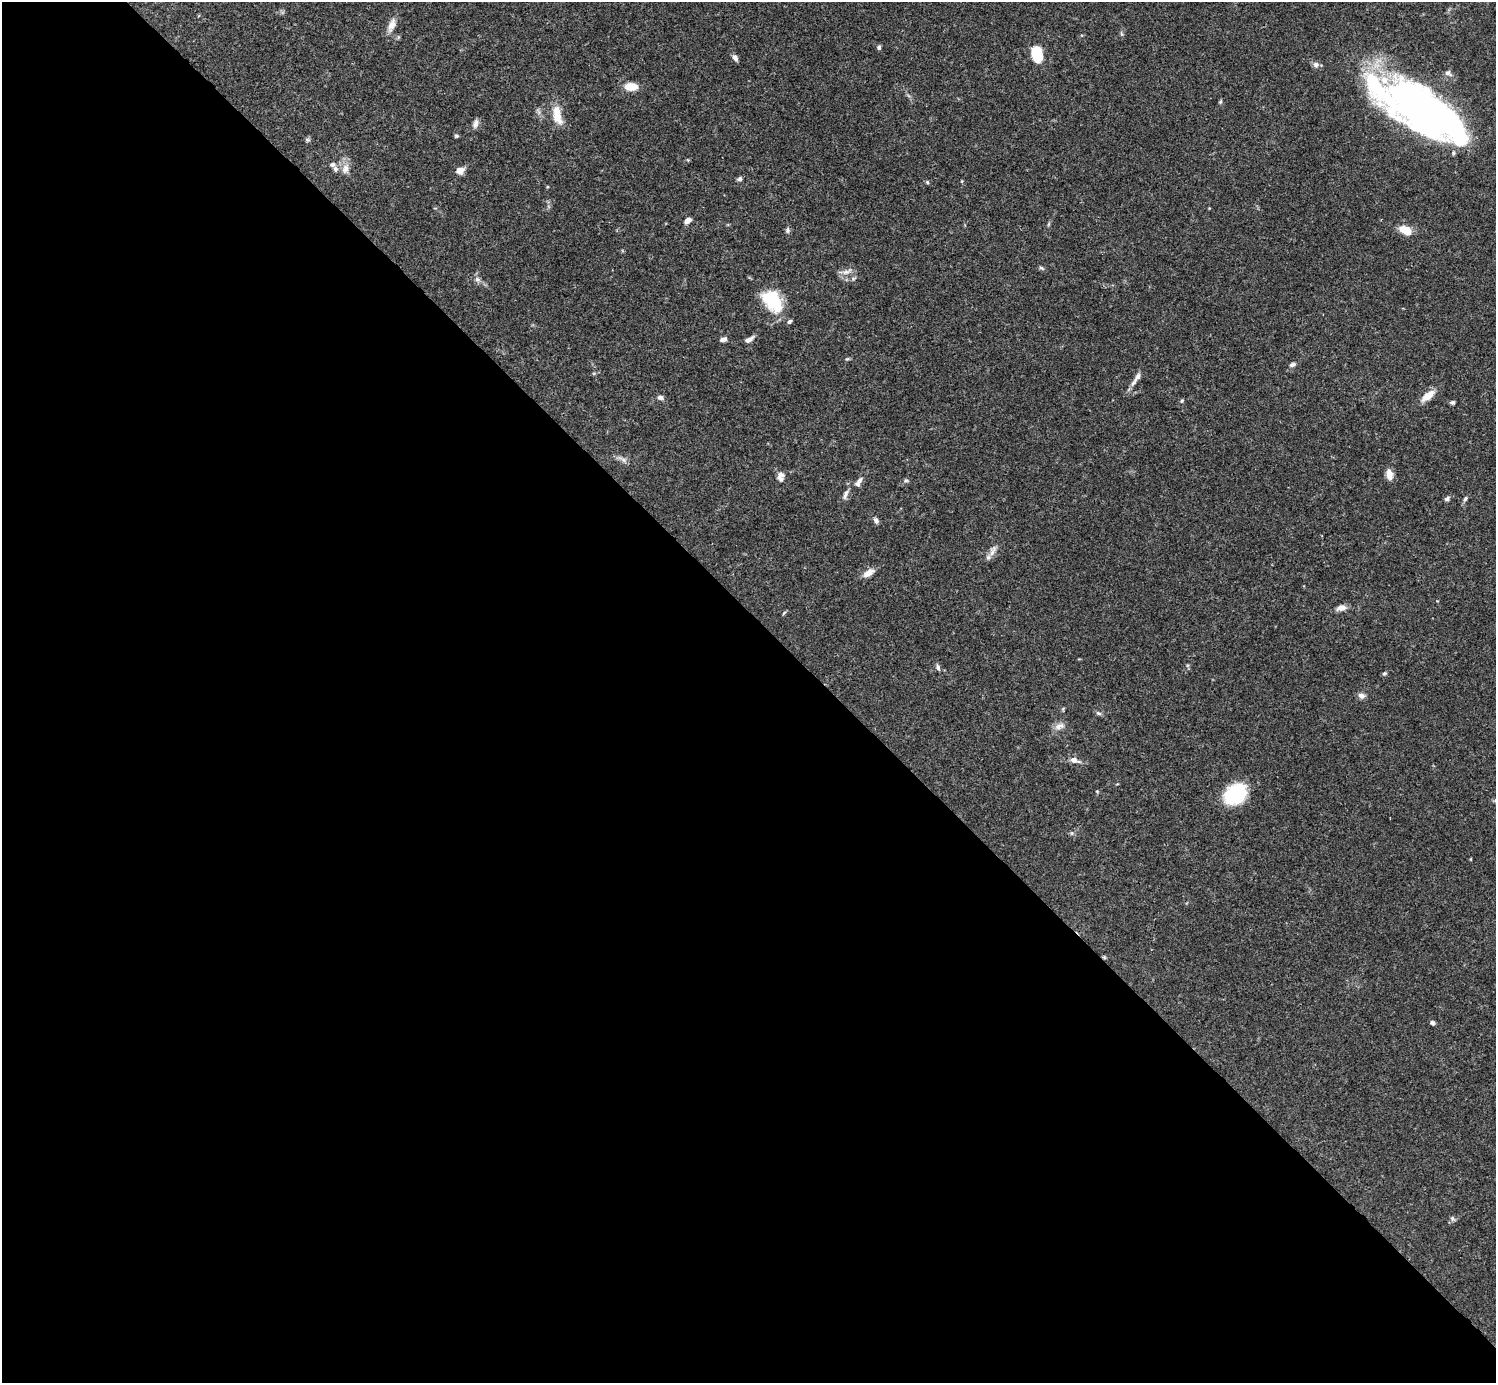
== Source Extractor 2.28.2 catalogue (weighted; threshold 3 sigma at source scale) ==
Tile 9 of 4 x 4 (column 1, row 3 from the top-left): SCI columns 2-1495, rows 1539-2919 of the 5982 x 5981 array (HDU 1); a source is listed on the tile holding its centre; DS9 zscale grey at full resolution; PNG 1498 x 1385 px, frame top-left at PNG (2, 2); no overlay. Shown black and unused: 55% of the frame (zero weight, under 3 of 4 exposures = <1% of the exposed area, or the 3 px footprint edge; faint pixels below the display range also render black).
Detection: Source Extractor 2.28.2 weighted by HDU 2 'WHT'; one run over the whole footprint, this tile lists its part. Background 0.0696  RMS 0.0032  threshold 0.0143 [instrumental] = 3 sigma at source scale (4.5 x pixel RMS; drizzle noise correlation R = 1.50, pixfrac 1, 0.05/0.05 arcsec/px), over >= 5 px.
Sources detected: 71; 4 inside a brighter object's white glare — not listed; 7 inside a brighter listed object's ellipse — not listed separately; the other 60 listed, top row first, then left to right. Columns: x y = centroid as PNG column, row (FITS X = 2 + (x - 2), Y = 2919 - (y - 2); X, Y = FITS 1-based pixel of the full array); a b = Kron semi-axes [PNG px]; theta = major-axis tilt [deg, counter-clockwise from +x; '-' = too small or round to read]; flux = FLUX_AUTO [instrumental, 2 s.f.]
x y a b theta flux
392 25 19 9 68 2.9
1121 33 6 4 -71 0.45
398 37 6 4 -72 0.38
879 47 5 5 - 0.67
1037 54 16 10 -77 10
735 58 8 5 -60 1.3
1448 73 11 7 -39 1.2
631 87 10 6 -3 7.3
1377 88 150 34 -41 67
1220 102 6 4 58 0.44
1422 108 76 19 -47 79
557 115 26 11 -78 5.4
476 123 12 7 69 1.4
456 136 6 4 -1 0.46
308 140 6 5 - 0.56
335 169 8 6 -75 1
345 169 15 9 76 2.5
460 171 9 8 - 2.4
739 179 6 5 - 0.77
962 181 5 3 - 0.27
927 182 5 4 - 0.45
687 220 6 5 - 2.2
788 230 9 6 -84 0.77
1405 230 13 8 -24 5
1042 268 8 3 -45 0.45
846 272 16 6 19 1.8
477 279 8 7 - 1.1
772 301 28 18 -50 15
723 339 7 5 20 1.3
749 339 12 5 32 1.4
847 359 6 4 18 0.41
1292 364 9 6 19 0.87
1133 382 12 6 54 1.6
1428 396 19 9 37 3.7
660 397 7 5 -26 1.2
1182 401 6 4 68 0.42
1452 402 5 4 - 0.65
623 459 16 5 -28 1.4
780 475 11 8 30 1.5
1389 475 14 8 -79 2.3
859 480 10 6 46 1.2
906 480 6 4 1 0.49
845 494 16 5 68 1.5
1465 498 7 5 51 0.62
1447 499 7 5 37 0.77
876 520 8 6 -58 1
993 551 18 6 63 2
869 573 16 8 31 2.4
1341 608 10 6 14 2.3
784 613 8 3 45 0.36
938 667 10 5 -77 0.84
1384 674 6 5 - 0.54
1361 696 9 7 -22 1.4
1099 713 8 5 -19 0.67
1059 726 15 8 22 2.1
1074 760 16 7 -17 2.1
1097 791 5 4 - 0.31
1235 794 17 13 38 29
1432 1023 6 4 -33 0.8
1452 1218 6 5 - 0.68
Overlapping masked pixels (flux is a lower limit): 1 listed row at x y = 1377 88
Isophote crosses this tile's border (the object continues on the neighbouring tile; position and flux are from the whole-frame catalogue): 1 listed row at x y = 1377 88